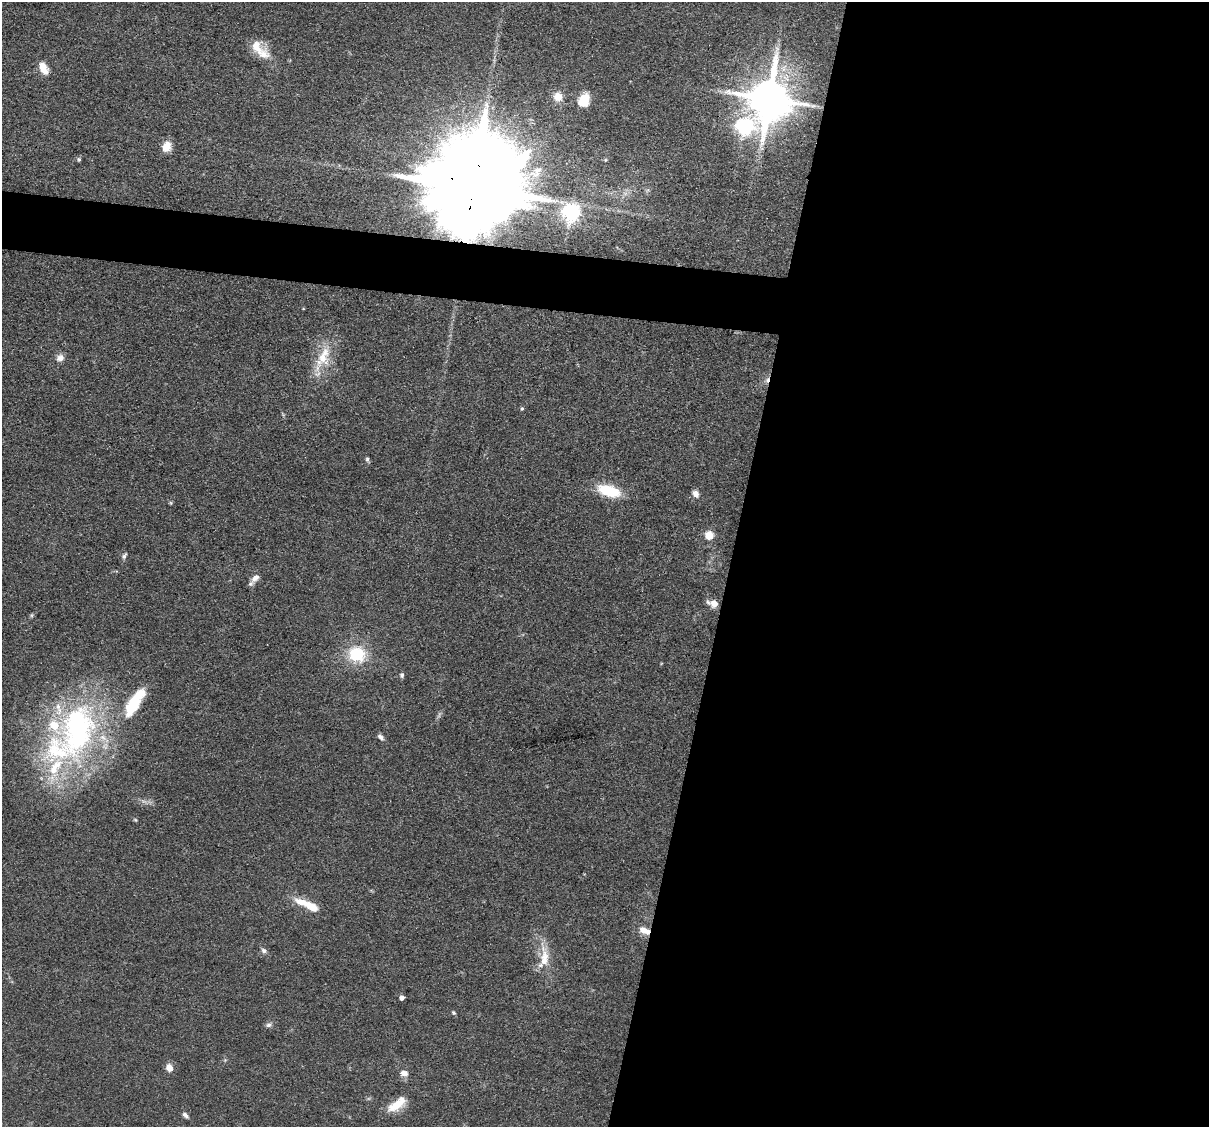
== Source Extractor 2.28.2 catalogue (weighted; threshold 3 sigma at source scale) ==
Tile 12 of 4 x 4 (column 4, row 3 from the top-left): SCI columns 3623-4829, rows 1359-2483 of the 4830 x 4851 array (HDU 1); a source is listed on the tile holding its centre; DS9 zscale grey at full resolution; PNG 1211 x 1129 px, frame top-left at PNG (2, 2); no overlay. Shown black and unused: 43% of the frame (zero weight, under 3 of 4 exposures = <1% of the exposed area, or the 3 px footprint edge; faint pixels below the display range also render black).
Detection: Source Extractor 2.28.2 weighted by HDU 2 'WHT'; one run over the whole footprint, this tile lists its part. Background 0.067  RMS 0.0061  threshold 0.0275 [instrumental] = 3 sigma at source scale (4.5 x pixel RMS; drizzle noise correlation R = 1.50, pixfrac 1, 0.05/0.05 arcsec/px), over >= 5 px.
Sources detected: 48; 1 inside a brighter object's white glare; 1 cosmic-ray / hot-pixel residue — not listed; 6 inside a brighter listed object's ellipse — not listed separately; the other 40 listed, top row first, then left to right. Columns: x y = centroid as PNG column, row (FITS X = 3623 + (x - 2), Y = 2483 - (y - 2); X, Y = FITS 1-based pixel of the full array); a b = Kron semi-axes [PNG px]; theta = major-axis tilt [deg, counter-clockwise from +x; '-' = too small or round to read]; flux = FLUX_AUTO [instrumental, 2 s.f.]
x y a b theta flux
256 46 20 15 -46 9.8
43 68 16 8 -63 7.6
558 97 10 10 - 6.2
769 98 12 12 - 2700
584 100 15 11 66 11
744 126 9 8 - 180
166 146 13 10 68 6.7
79 159 6 5 - 0.95
605 160 5 3 - 0.56
474 185 31 22 74 22000
571 212 7 7 - 230
323 357 36 18 66 20
60 358 10 9 - 3.7
522 409 5 4 - 0.86
367 459 6 5 - 1.2
609 491 25 12 -17 23
696 494 9 7 -61 3.4
171 503 6 4 -71 0.71
709 536 5 5 - 21
124 556 9 5 53 1.5
255 578 13 7 40 4
714 603 9 8 - 5.6
32 615 6 4 71 0.79
357 654 20 18 -16 25
402 675 6 5 - 1.3
134 702 40 14 58 27
78 732 74 45 79 160
381 737 9 5 -41 2.1
135 820 5 4 - 0.66
311 907 23 10 -30 10
644 930 13 7 -26 6.1
264 951 8 6 -33 1.7
544 958 36 12 90 13
402 998 4 4 - 2.9
454 1013 6 5 - 0.91
269 1025 8 6 14 1.7
169 1068 5 5 - 8.9
404 1073 8 7 - 3.7
397 1104 24 10 35 12
185 1115 9 5 -45 1.9
Overlapping masked pixels (flux is a lower limit): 2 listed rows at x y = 474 185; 644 930